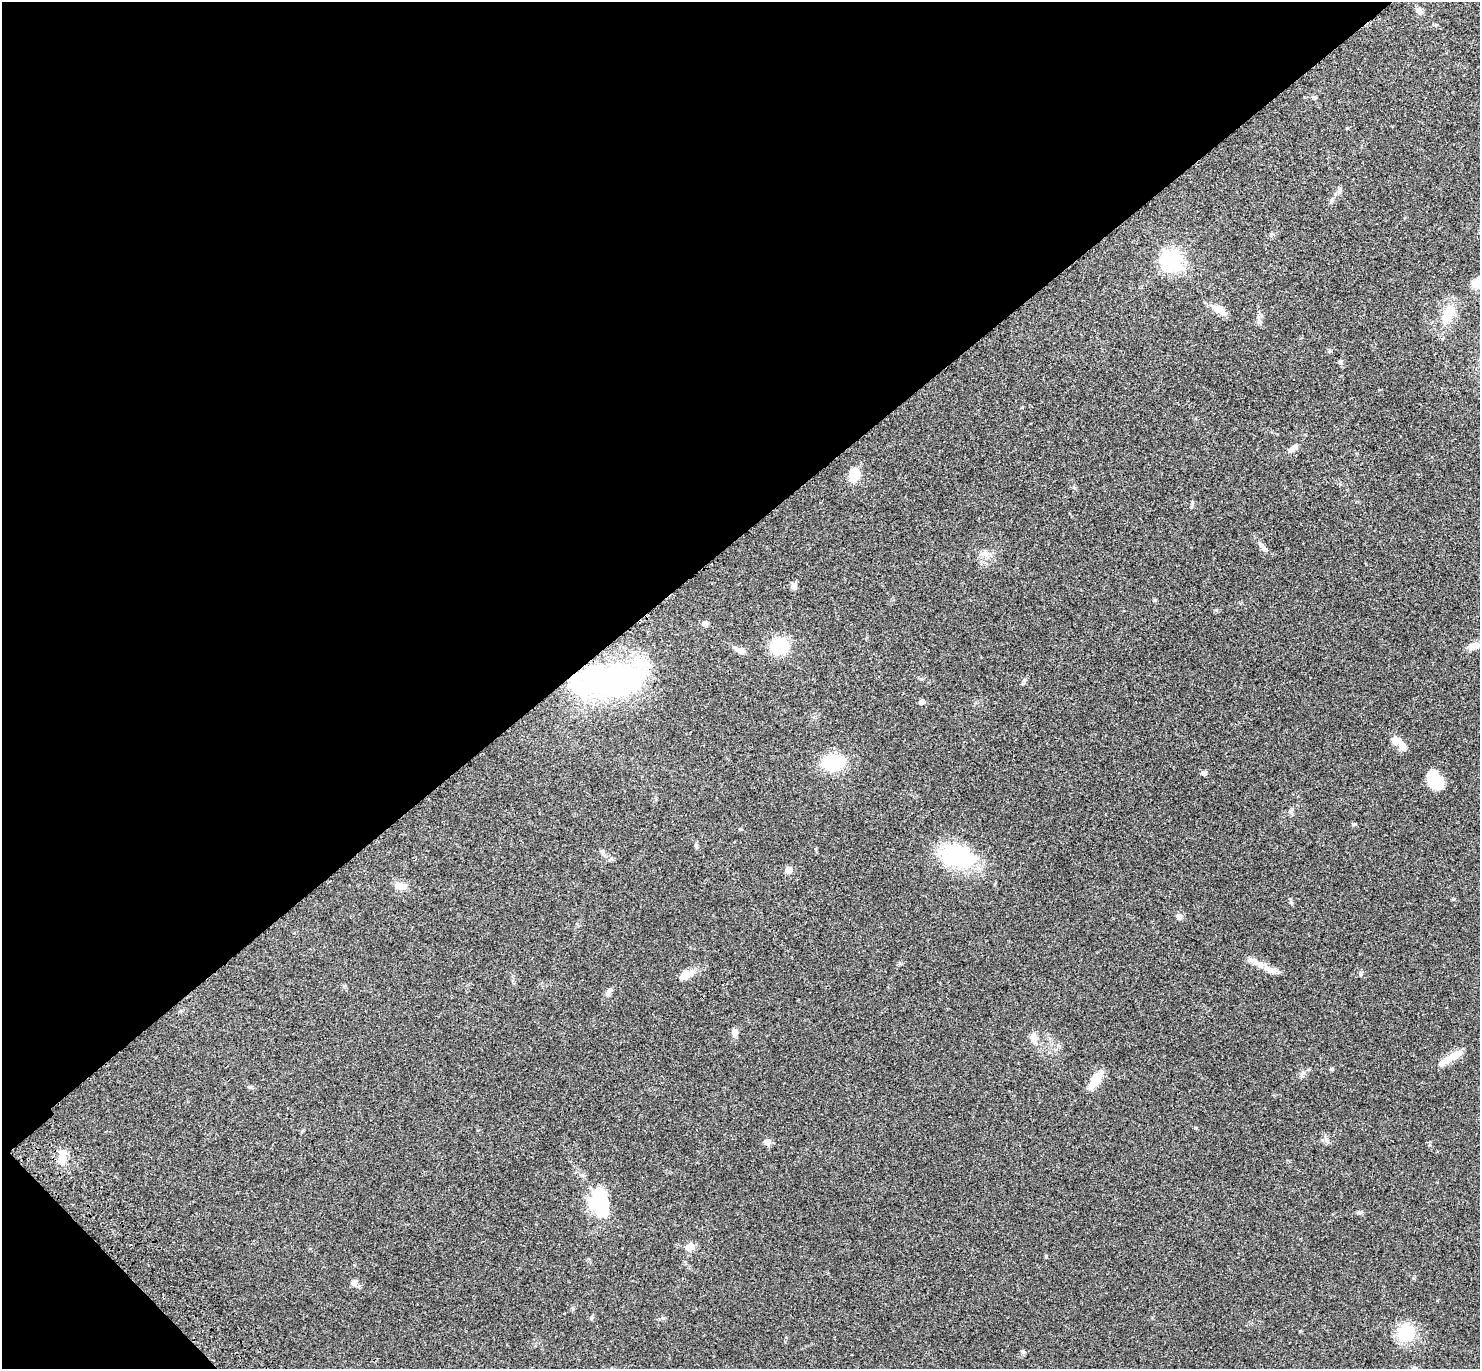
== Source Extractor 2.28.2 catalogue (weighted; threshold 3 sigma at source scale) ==
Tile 5 of 4 x 4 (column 1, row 2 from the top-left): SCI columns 99-1576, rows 2986-4352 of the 6121 x 6108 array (HDU 1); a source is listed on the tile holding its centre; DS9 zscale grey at full resolution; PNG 1482 x 1371 px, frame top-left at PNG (2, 2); no overlay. Shown black and unused: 41% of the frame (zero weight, under 3 of 4 exposures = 6% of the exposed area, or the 3 px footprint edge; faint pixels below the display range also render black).
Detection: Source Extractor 2.28.2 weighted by HDU 2 'WHT'; one run over the whole footprint, this tile lists its part. Background 0.0502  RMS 0.0054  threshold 0.0242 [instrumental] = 3 sigma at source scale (4.5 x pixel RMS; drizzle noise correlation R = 1.50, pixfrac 1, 0.05/0.05 arcsec/px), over >= 5 px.
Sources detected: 54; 1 inside a brighter object's white glare — not listed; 2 inside a brighter listed object's ellipse — not listed separately; the other 51 listed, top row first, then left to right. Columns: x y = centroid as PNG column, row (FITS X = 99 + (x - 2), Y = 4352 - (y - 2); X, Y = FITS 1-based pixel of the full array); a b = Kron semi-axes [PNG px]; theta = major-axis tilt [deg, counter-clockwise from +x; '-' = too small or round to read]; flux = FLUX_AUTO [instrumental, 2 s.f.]
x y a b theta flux
1419 11 8 6 -40 3
1315 98 5 4 - 0.67
1339 190 9 6 81 1.4
1172 260 8 8 - 230
1477 282 17 9 47 5.3
1219 309 19 8 -28 6.4
1448 314 26 13 59 12
1259 322 10 7 72 1.8
1340 362 7 6 - 1.2
1293 448 12 6 35 3.2
854 475 17 11 70 8.8
1262 546 12 6 -48 2.2
986 554 12 8 -10 3.1
793 587 9 7 71 1.8
705 624 5 5 - 4.1
779 646 17 14 10 23
1473 646 18 8 17 3.7
740 650 13 7 -28 3.1
1024 680 6 4 -90 0.85
615 682 52 22 21 130
922 702 6 6 - 1.7
1396 741 14 9 -14 4.1
833 763 19 15 7 25
1204 773 6 5 - 1.4
1435 779 19 12 -63 15
1291 811 7 5 20 1.2
1354 824 5 5 - 0.75
696 845 9 4 -76 1
957 856 43 24 -21 41
788 870 5 5 - 9.8
400 886 13 8 -9 5.3
1179 916 6 6 - 2.5
1260 964 12 8 -43 3.7
1272 971 14 7 -25 3
1361 974 6 4 89 0.72
687 975 24 9 29 5.8
609 991 13 6 53 2.1
735 1032 11 6 88 2.3
1034 1037 13 9 -26 3.1
1455 1055 20 8 31 7.5
1331 1069 5 4 - 0.65
1302 1074 12 4 64 1.5
1095 1080 21 9 53 8.9
1326 1140 9 5 -62 1.6
767 1142 10 8 -16 2
62 1156 22 9 86 6.1
599 1203 25 17 -80 35
690 1247 12 9 44 3.9
354 1283 9 8 - 2.1
1406 1333 17 14 61 24
1023 1352 5 5 - 0.92
Overlapping masked pixels (flux is a lower limit): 1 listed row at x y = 615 682
Isophote crosses this tile's border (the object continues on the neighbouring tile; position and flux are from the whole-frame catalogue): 1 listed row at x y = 1477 282
Unlisted compact peaks at least as high as the median listed source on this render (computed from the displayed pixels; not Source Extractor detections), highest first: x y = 1155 600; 1453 899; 1046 1256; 1359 1213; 1216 610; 1192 503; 663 1318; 740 829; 1300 1331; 1291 902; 573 1309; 591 1318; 1196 1128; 611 859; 602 851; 250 1087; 1022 407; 1414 1278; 583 1175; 921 679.